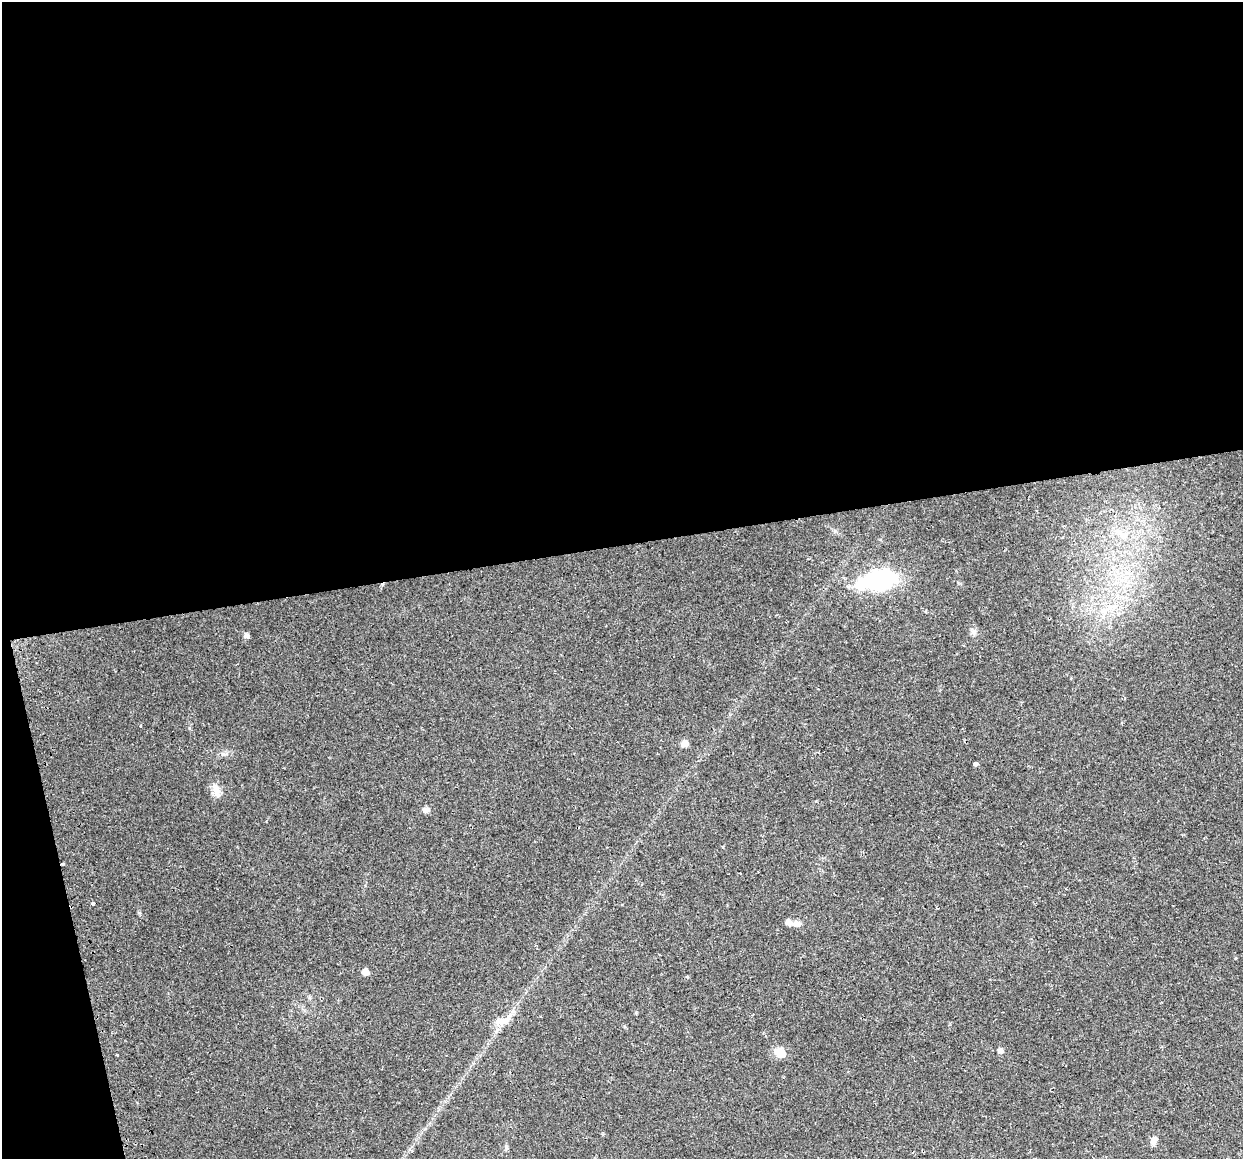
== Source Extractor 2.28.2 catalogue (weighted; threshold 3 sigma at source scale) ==
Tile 1 of 4 x 4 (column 1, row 1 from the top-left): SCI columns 32-1272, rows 3559-4715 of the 5027 x 4754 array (HDU 1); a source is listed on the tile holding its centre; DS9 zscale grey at full resolution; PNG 1245 x 1161 px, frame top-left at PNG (2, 2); no overlay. Shown black and unused: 49% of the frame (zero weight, under 2 of 3 exposures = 2% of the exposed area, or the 3 px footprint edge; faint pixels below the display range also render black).
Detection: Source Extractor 2.28.2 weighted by HDU 2 'WHT'; one run over the whole footprint, this tile lists its part. Background 0.108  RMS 0.011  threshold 0.0482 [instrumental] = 3 sigma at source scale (4.5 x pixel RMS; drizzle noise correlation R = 1.50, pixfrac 1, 0.0396/0.0396 arcsec/px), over >= 5 px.
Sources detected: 24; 1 inside a brighter object's white glare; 3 cosmic-ray / hot-pixel residue — not listed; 1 inside a brighter listed object's ellipse — not listed separately; the other 19 listed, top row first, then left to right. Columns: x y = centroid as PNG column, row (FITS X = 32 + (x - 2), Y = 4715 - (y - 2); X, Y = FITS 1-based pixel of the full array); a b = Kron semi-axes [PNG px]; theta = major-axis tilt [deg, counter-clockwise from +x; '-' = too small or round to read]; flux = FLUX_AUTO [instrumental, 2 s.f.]
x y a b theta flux
1120 533 22 8 -40 14
880 581 33 23 22 100
1109 607 7 7 - 5.6
973 632 8 8 - 3.8
246 635 5 5 - 4
141 726 3 3 - 2.2
685 743 5 5 - 12
976 763 4 3 - 8.7
216 789 17 10 -73 9.6
425 810 8 7 - 4.3
93 904 3 3 - 13
797 923 10 7 0 5.7
365 972 5 5 - 10
636 1013 5 4 - 1
502 1021 19 9 7 11
1000 1051 5 5 - 5.4
780 1053 15 11 -27 11
117 1055 3 2 - 2.1
1153 1140 12 8 64 5.5
Unlisted compact peaks at least as high as the median listed source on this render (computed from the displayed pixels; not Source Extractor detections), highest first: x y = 139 913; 226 754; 189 728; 687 977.